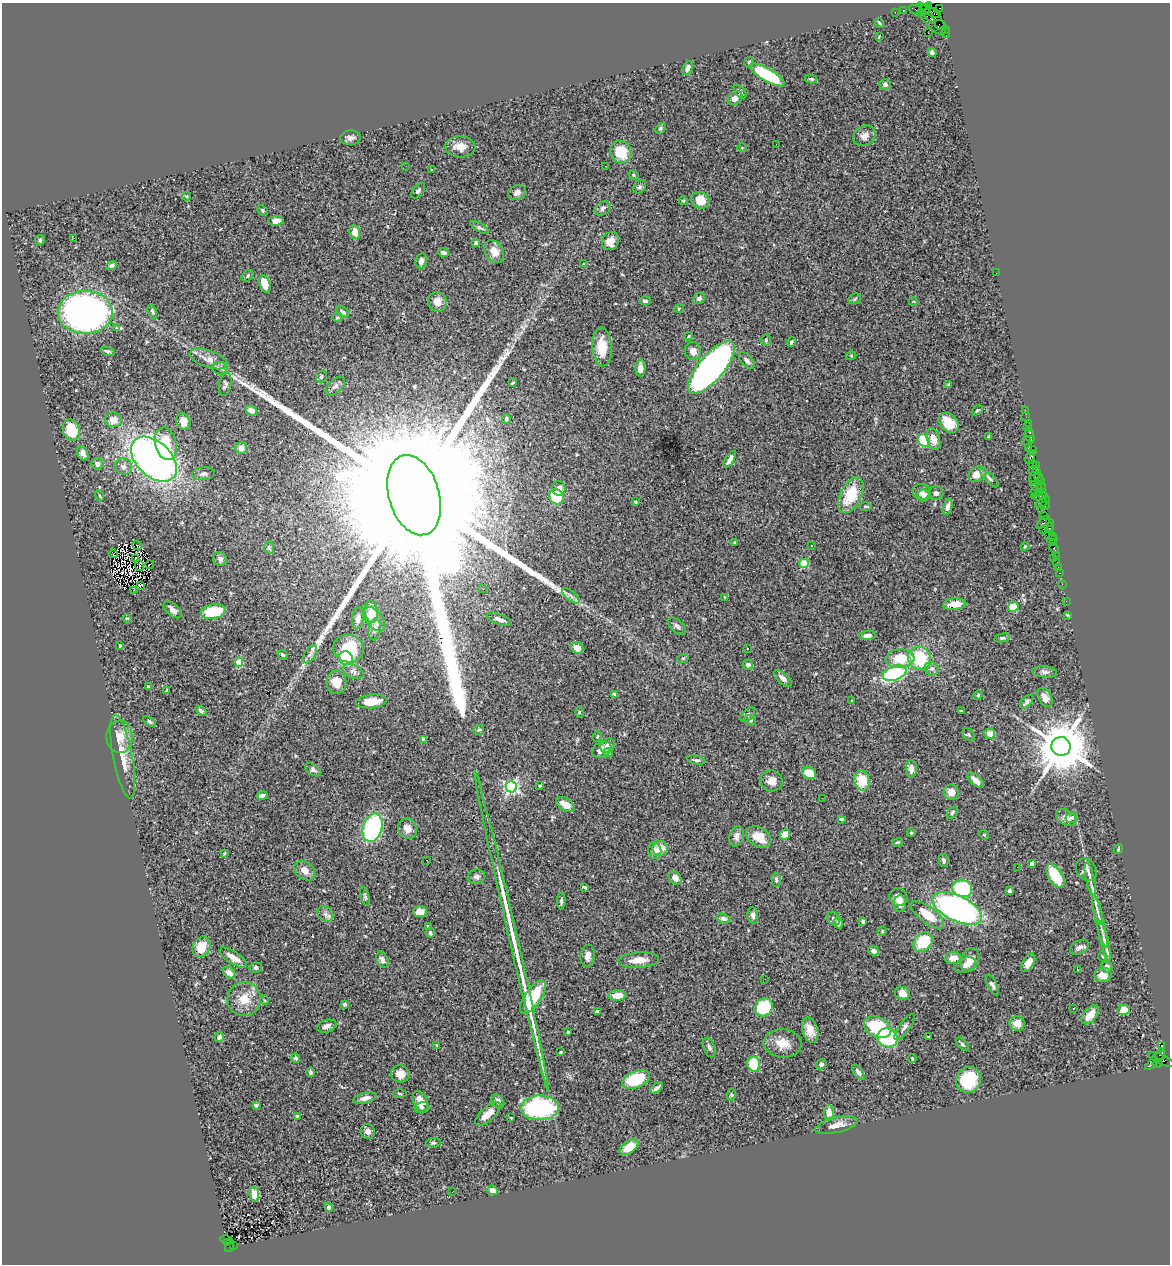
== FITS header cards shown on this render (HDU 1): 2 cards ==
NAXIS1  =                 1168
NAXIS2  =                 1262

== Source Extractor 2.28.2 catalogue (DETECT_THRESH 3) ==
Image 1168 x 1262 px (HDU 1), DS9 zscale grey, 1 PNG px = 1 image px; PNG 1172 x 1266 px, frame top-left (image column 1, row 1262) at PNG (2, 3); each listed source drawn as its Kron ellipse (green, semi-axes under 4 px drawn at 4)
Background 1.31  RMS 0.053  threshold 0.158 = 3 sigma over >= 5 px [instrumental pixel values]
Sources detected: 380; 3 with non-positive FLUX_AUTO (blend fragments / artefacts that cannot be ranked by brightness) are neither listed nor drawn; the other 377 listed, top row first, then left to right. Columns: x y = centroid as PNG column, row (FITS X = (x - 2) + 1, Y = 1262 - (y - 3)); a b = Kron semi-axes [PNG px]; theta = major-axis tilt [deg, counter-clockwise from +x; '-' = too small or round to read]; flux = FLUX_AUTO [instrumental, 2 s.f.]
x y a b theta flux
940 8 3 2 - 21
925 9 9 4 40 410
903 10 3 2 - 38
916 10 8 4 -26 200
895 12 3 2 - 26
933 12 9 4 -22 330
927 13 12 3 -54 150
932 19 19 8 -50 530
879 23 5 3 - 3.8
940 25 5 2 - 52
945 29 4 2 - 56
928 33 2 2 - 3.6
946 33 5 2 - 40
879 36 3 2 - 2.1
932 52 4 3 - 7.7
749 62 5 4 - 6
688 68 7 4 65 15
767 75 20 6 -30 240
811 79 6 3 -14 6
885 84 6 5 - 13
740 92 8 5 -48 8.9
735 98 8 5 41 21
660 128 6 4 46 5.6
864 136 12 9 29 24
350 138 10 7 4 14
776 144 2 2 - 35
460 147 15 10 -1 38
742 148 4 4 - 3.4
621 152 11 10 - 96
406 166 2 2 - 4.4
605 166 2 2 - 1.6
432 170 4 2 - 2.3
634 175 5 4 - 5.2
640 187 7 6 - 6.8
418 191 9 5 52 8.3
517 193 9 7 25 16
187 196 4 3 - 3.3
700 200 9 8 - 64
683 201 4 4 - 4.6
603 208 8 6 37 11
263 210 6 4 -45 4.9
276 221 8 4 6 15
480 228 10 4 -28 8
355 232 7 5 -74 53
74 238 2 2 - 26
40 240 5 5 - 4.4
610 241 9 8 - 32
476 243 4 4 - 7.9
494 251 12 9 -61 33
444 253 5 4 - 11
421 261 7 5 77 14
584 264 4 3 - 2.2
111 265 5 3 - 8.5
996 273 2 2 - 8.7
248 276 7 5 45 6
265 284 9 5 -71 52
699 298 6 5 - 9.8
855 299 6 5 - 5.5
645 301 6 4 -1 8.8
437 302 10 9 - 34
913 302 4 3 - 2.7
679 308 5 3 - 2.7
85 312 27 21 1 1600
152 312 8 4 -71 6.4
343 312 7 5 -36 8.9
337 317 5 4 - 3.9
117 327 4 4 - 7.8
689 336 4 3 - 3.9
766 340 6 4 -86 4.8
791 342 5 3 - 5.6
602 347 19 10 -86 66
108 351 7 3 -19 6.6
693 351 9 8 - 23
851 355 5 3 - 2.9
209 359 20 8 -18 35
747 360 10 5 -47 12
711 367 33 12 50 1900
220 368 8 6 1 10
640 368 8 5 -89 19
321 377 6 5 - 6.7
513 383 4 3 - 4.4
225 384 12 6 78 9.3
949 385 4 3 - 5.5
335 386 11 6 43 12
251 410 6 4 -26 25
977 410 6 3 38 4
1025 411 3 2 - 53
1026 417 2 2 - 22
506 419 5 4 - 7.6
113 420 8 7 - 32
183 421 8 7 - 31
949 423 11 8 -44 62
1028 423 2 2 - 50
1028 427 3 2 - 54
71 430 11 8 -68 100
1030 433 3 3 - 72
989 436 4 3 - 4.6
1030 436 8 3 -69 140
933 439 11 6 -75 34
1026 440 3 2 - 53
924 441 7 5 -54 150
166 444 16 10 -78 100
1028 447 3 3 - 110
241 448 6 5 - 23
1032 450 5 2 - 59
83 453 7 5 -64 16
1030 457 7 3 65 210
154 459 27 17 -43 1700
730 460 9 4 60 19
1032 463 3 3 - 42
97 464 6 5 - 16
1036 465 4 2 - 29
123 466 9 8 - 17
1036 469 3 3 - 86
1033 471 5 2 - 64
203 474 11 6 4 11
977 474 10 7 27 45
1035 476 9 4 71 300
1039 477 4 2 - 52
989 478 12 4 -44 8.9
1040 481 2 2 - 48
1036 486 6 2 -34 86
559 488 7 6 - 19
1041 488 6 3 -72 210
922 492 9 8 - 19
1036 492 5 3 - 210
1039 492 3 3 - 150
936 493 7 6 - 9.7
414 495 41 25 -74 450000
851 495 19 10 63 120
924 495 6 6 - 8.1
100 496 5 2 - 3.1
1040 496 8 3 2 160
556 497 8 7 - 120
635 502 3 2 - 4.9
1043 502 8 3 32 290
866 506 6 3 0 4.2
1045 506 5 3 - 93
947 507 8 4 75 17
1042 511 2 2 - 32
1044 515 2 2 - 71
1043 522 8 3 43 350
1049 522 3 2 - 45
1050 528 5 3 - 91
1043 529 3 2 - 170
1048 535 4 3 - 150
1052 536 2 2 - 79
1052 539 5 3 - 60
735 543 4 3 - 3.8
1053 543 3 2 - 67
137 545 5 2 - 4.5
811 545 3 3 - 11
1025 546 4 3 - 2.9
269 548 6 5 - 5.9
1054 548 5 3 - 170
113 554 4 2 - 17
1056 555 3 2 - 9
1054 558 3 2 - 28
135 559 3 2 - 3.1
220 559 7 6 - 10
1057 563 3 3 - 85
804 564 4 4 - 160
139 565 6 2 -79 1.9
150 565 4 2 - 2.8
1058 567 3 2 - 15
1060 573 3 2 - 45
1062 584 2 2 - 12
140 586 3 3 - 150
483 589 3 2 - 11
134 590 3 2 - 2
571 596 10 4 -38 12
725 597 4 3 - 7.9
1066 601 2 2 - 14
955 604 12 5 4 50
1013 607 5 5 - 63
172 610 11 6 -42 16
371 611 11 6 -83 27
213 612 12 7 11 130
1068 615 3 2 - 3.6
127 618 4 4 - 4.5
358 618 11 6 81 17
374 619 14 8 -50 74
500 619 13 5 -23 17
677 626 11 6 -43 13
375 629 11 6 82 16
868 635 8 4 6 14
1002 638 8 4 11 7.2
120 645 3 3 - 4
577 648 6 5 - 32
748 648 2 2 - 3.9
349 649 15 13 -10 130
310 654 10 5 59 13
282 655 5 3 - 6
346 658 7 6 - 180
683 658 6 3 18 3.9
900 658 14 9 3 92
920 658 12 11 - 170
239 662 4 4 - 110
748 665 5 5 - 10
932 669 7 6 - 11
353 671 11 6 -22 14
1045 672 12 5 -6 12
895 673 12 7 20 340
783 678 11 5 -40 17
336 682 11 10 - 40
149 687 4 3 - 6.6
167 690 4 3 - 3.7
615 694 4 3 - 6.6
978 695 5 4 - 4.2
1045 697 10 6 -60 28
372 701 15 7 6 56
852 701 3 3 - 3.3
1027 702 8 4 45 8.9
201 711 6 4 -36 5.9
961 711 3 3 - 2.5
579 712 5 3 - 3.6
748 715 8 5 46 8.4
750 720 5 5 - 6.5
150 721 7 4 -34 7
479 730 5 4 - 5.3
990 733 5 5 - 24
969 735 7 5 -44 5.4
597 736 5 3 - 3.1
120 737 16 13 88 46
424 739 4 3 - 21
608 745 8 6 43 16
1061 746 9 9 - 22000
602 750 10 7 26 28
608 753 4 4 - 13
123 757 43 9 -79 63
696 760 9 3 -11 6.7
911 769 9 5 87 19
313 770 9 5 -32 9.1
809 773 7 5 -27 52
862 780 10 7 -79 92
976 780 10 5 -42 24
772 781 11 10 - 28
540 786 4 3 - 3.3
511 787 5 5 - 800
951 792 8 7 - 33
262 796 5 3 - 13
822 798 2 2 - 2.4
566 805 10 6 -34 31
952 813 6 4 52 6.4
1066 818 11 7 -29 24
1072 818 6 5 - 6.8
842 819 3 3 - 8.6
372 828 14 9 74 440
407 829 10 9 - 28
911 833 4 3 - 3.5
785 835 5 5 - 39
984 835 5 4 - 4.5
737 836 10 6 72 19
759 837 14 9 -32 62
897 842 5 4 - 4.6
660 848 8 7 - 46
1118 849 5 3 - 3.7
655 850 8 6 -84 17
224 854 4 3 - 3.4
427 860 3 2 - 4.4
944 861 7 4 -79 7.7
1032 864 4 3 - 9.2
1017 867 2 2 - 2.4
1086 870 12 9 -56 17
305 871 11 8 -41 27
1055 876 13 7 -58 98
476 877 8 7 - 12
675 878 7 5 -48 25
776 880 7 4 -89 5.9
1090 880 18 4 -78 20
584 887 4 3 - 5.6
962 888 10 8 -18 300
1010 891 4 4 - 8
365 897 10 4 -75 6.5
898 897 9 9 - 29
561 901 8 4 88 7.8
900 904 8 6 89 21
957 908 27 12 -25 1100
1097 911 14 4 -77 14
420 912 7 5 -1 29
325 914 9 7 -48 13
753 915 8 5 -82 13
927 915 20 8 -37 71
833 918 7 5 -42 8.6
723 919 7 4 -18 11
863 921 4 3 - 7.7
1100 921 27 4 -76 26
838 923 5 4 - 13
428 926 4 3 - 4.3
882 931 5 4 - 4.1
512 932 165 4 -77 330
430 933 5 5 - 6.7
1104 940 21 4 -76 18
923 942 11 8 48 140
201 947 11 8 62 57
1079 947 10 6 30 14
874 951 5 4 - 20
588 956 11 7 82 21
1102 956 5 3 - 3.2
233 958 16 6 -33 37
953 958 8 6 10 36
382 960 8 5 -66 15
638 960 20 7 4 46
970 960 12 9 65 42
1028 963 10 5 60 31
965 965 11 7 24 22
1107 967 6 5 - 14
256 968 6 5 - 7.8
1077 969 3 2 - 3.6
229 973 7 5 -36 20
1103 975 8 7 - 33
765 979 2 2 - 3.3
992 985 11 4 -63 9.6
902 993 7 6 - 29
618 995 9 5 3 46
533 997 19 8 55 170
244 999 17 16 - 64
264 1000 5 3 - 3.1
345 1004 4 4 - 6.5
764 1007 9 8 - 170
1073 1008 3 2 - 4.7
1124 1010 6 5 - 27
597 1011 3 3 - 7.8
1090 1015 11 6 48 37
1017 1023 7 7 - 36
327 1026 10 6 18 17
878 1027 14 10 -26 200
904 1027 15 5 55 12
810 1030 13 7 -72 39
568 1032 3 3 - 4.2
219 1037 5 4 - 8.5
928 1037 3 2 - 3.3
887 1038 10 9 - 270
783 1043 19 14 -5 52
963 1044 8 4 -49 5.8
436 1045 3 3 - 3.4
1161 1045 3 3 - 310
709 1047 10 6 -71 12
561 1052 3 2 - 3
1160 1055 7 4 69 550
296 1058 5 4 - 8
912 1059 4 2 - 3.6
1155 1060 13 4 45 660
1161 1060 14 5 -25 410
1157 1063 5 3 - 160
754 1064 7 6 - 120
821 1064 5 5 - 8.7
311 1072 5 3 - 8.2
858 1072 8 4 -55 11
400 1074 9 8 - 29
636 1079 14 8 23 170
968 1080 13 12 - 130
657 1088 7 3 39 11
399 1093 7 3 -2 4.3
731 1095 6 4 79 4.5
365 1098 12 5 14 22
420 1101 10 6 -66 41
498 1101 7 5 -55 15
256 1105 4 3 - 6.4
422 1107 7 5 12 10
540 1108 19 12 1 480
829 1113 8 5 89 34
488 1114 16 6 43 39
297 1116 3 3 - 5.2
511 1118 3 2 - 2.6
836 1125 22 7 13 30
368 1131 7 7 - 16
433 1143 7 4 5 5.6
629 1147 10 6 34 60
493 1190 5 4 - 26
452 1192 3 2 - 5.4
254 1194 7 5 -83 29
329 1207 4 4 - 11
226 1240 6 3 -16 100
227 1243 3 2 - 100
229 1245 6 2 71 170
233 1245 2 2 - 93
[3 non-positive-flux detections neither listed nor drawn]